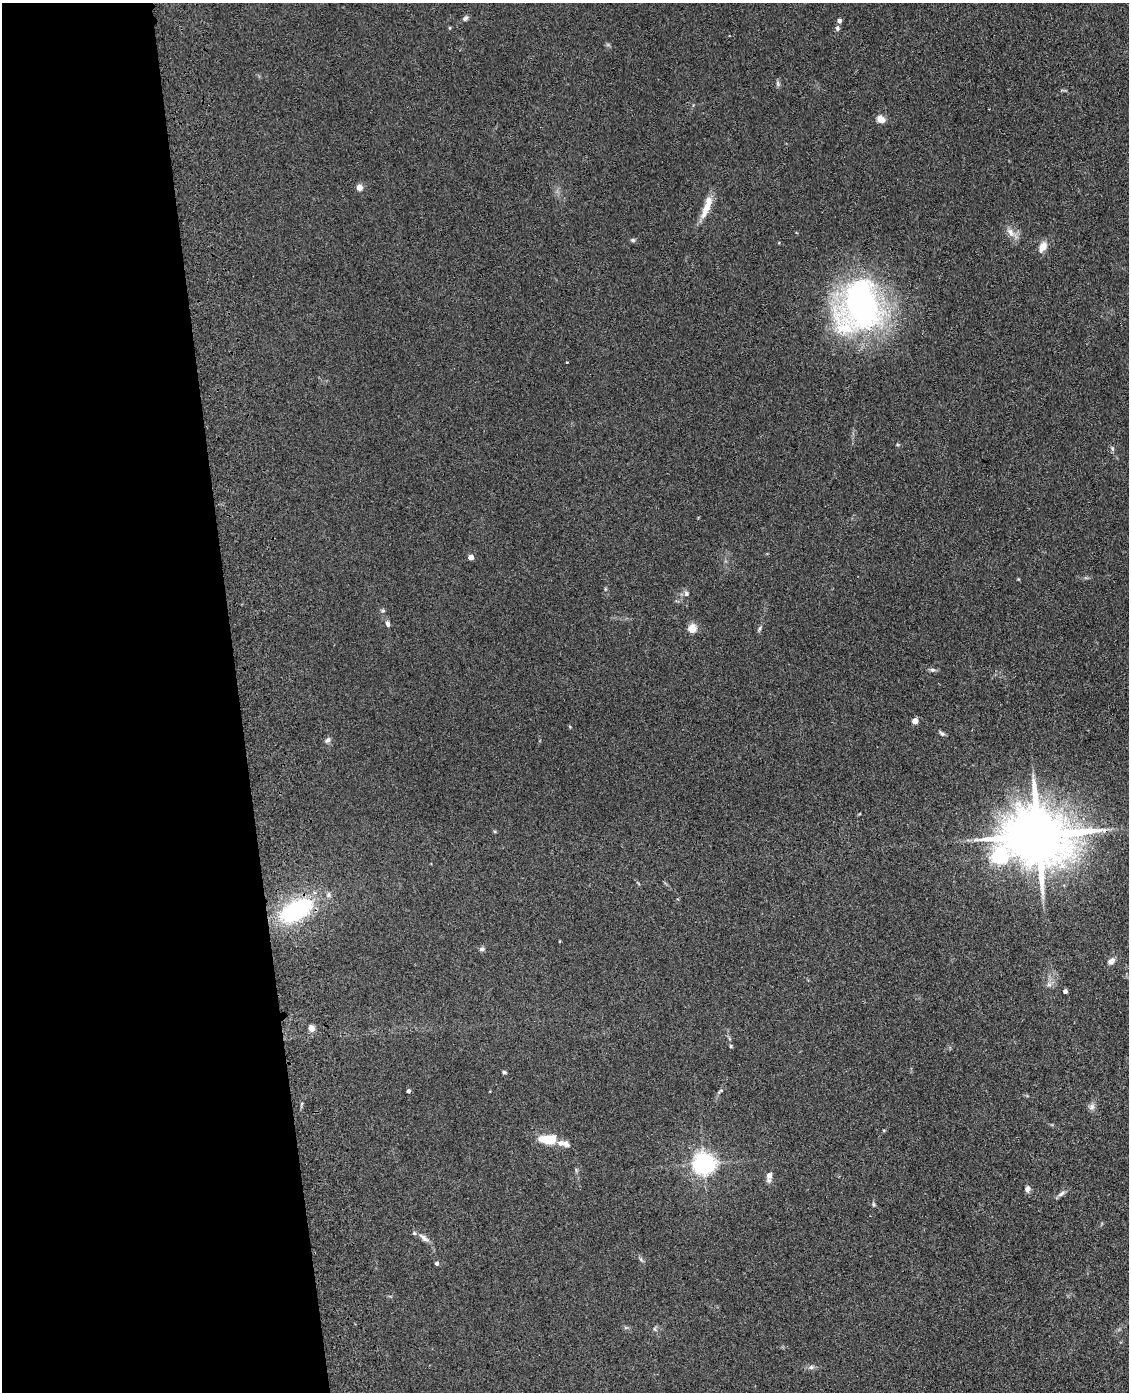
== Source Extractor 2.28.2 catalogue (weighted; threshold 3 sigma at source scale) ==
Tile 5 of 4 x 3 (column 1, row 2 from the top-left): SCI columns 117-1243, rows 1643-3032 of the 4740 x 4572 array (HDU 1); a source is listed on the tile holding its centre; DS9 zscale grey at full resolution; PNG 1131 x 1394 px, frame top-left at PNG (2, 3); no overlay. Shown black and unused: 21% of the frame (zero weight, under 3 of 4 exposures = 6% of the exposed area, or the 3 px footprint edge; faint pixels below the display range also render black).
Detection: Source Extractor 2.28.2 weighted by HDU 2 'WHT'; one run over the whole footprint, this tile lists its part. Background 0.0882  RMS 0.0092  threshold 0.0414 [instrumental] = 3 sigma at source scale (4.5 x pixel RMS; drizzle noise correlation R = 1.50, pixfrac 1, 0.05/0.05 arcsec/px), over >= 5 px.
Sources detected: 50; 2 inside a brighter listed object's ellipse — not listed separately; the other 48 listed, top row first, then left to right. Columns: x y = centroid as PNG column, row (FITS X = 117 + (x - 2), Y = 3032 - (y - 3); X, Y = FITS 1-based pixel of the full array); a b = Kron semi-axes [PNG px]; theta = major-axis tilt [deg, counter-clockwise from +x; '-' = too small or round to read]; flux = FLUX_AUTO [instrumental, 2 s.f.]
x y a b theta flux
465 18 7 5 46 2.5
839 21 5 5 - 3
837 28 7 6 - 1.9
778 84 8 5 85 1.8
881 119 11 8 -24 5.9
359 187 4 4 - 14
707 207 31 8 70 15
1010 232 14 8 -52 6.7
633 240 6 5 - 1.5
1043 247 14 9 63 7.4
860 305 41 32 79 370
567 362 3 2 - 0.61
1112 449 7 4 -71 1.6
471 557 4 4 - 8.1
686 594 7 7 - 2.6
383 611 7 5 17 1.5
388 624 8 5 -75 2.4
692 628 5 5 - 37
759 629 9 3 61 1.6
932 670 7 5 -2 2.1
915 721 4 4 - 12
942 733 9 5 -33 1.9
327 740 8 5 43 2.4
1038 835 18 15 -8 6900
999 856 8 7 - 220
328 895 8 7 - 2.7
296 910 35 18 30 98
482 949 7 5 10 2.1
1111 961 9 6 39 5.2
1049 985 7 4 -19 1.9
1065 991 4 4 - 2.9
311 1028 7 6 - 5.4
731 1046 6 4 90 1
504 1072 6 4 -15 1.4
408 1091 4 4 - 2.1
720 1091 10 5 36 1.7
1092 1107 9 8 - 3.5
548 1139 19 9 0 24
566 1144 11 7 -34 4.3
704 1164 7 7 - 640
769 1175 10 7 81 5
1027 1189 8 6 80 3.3
1061 1194 11 5 39 3
873 1204 6 4 -89 1.3
424 1238 17 6 -37 5
437 1263 4 4 - 2.3
655 1329 6 4 -71 1.3
811 1367 7 5 42 2
Overlapping masked pixels (flux is a lower limit): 1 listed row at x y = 1038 835